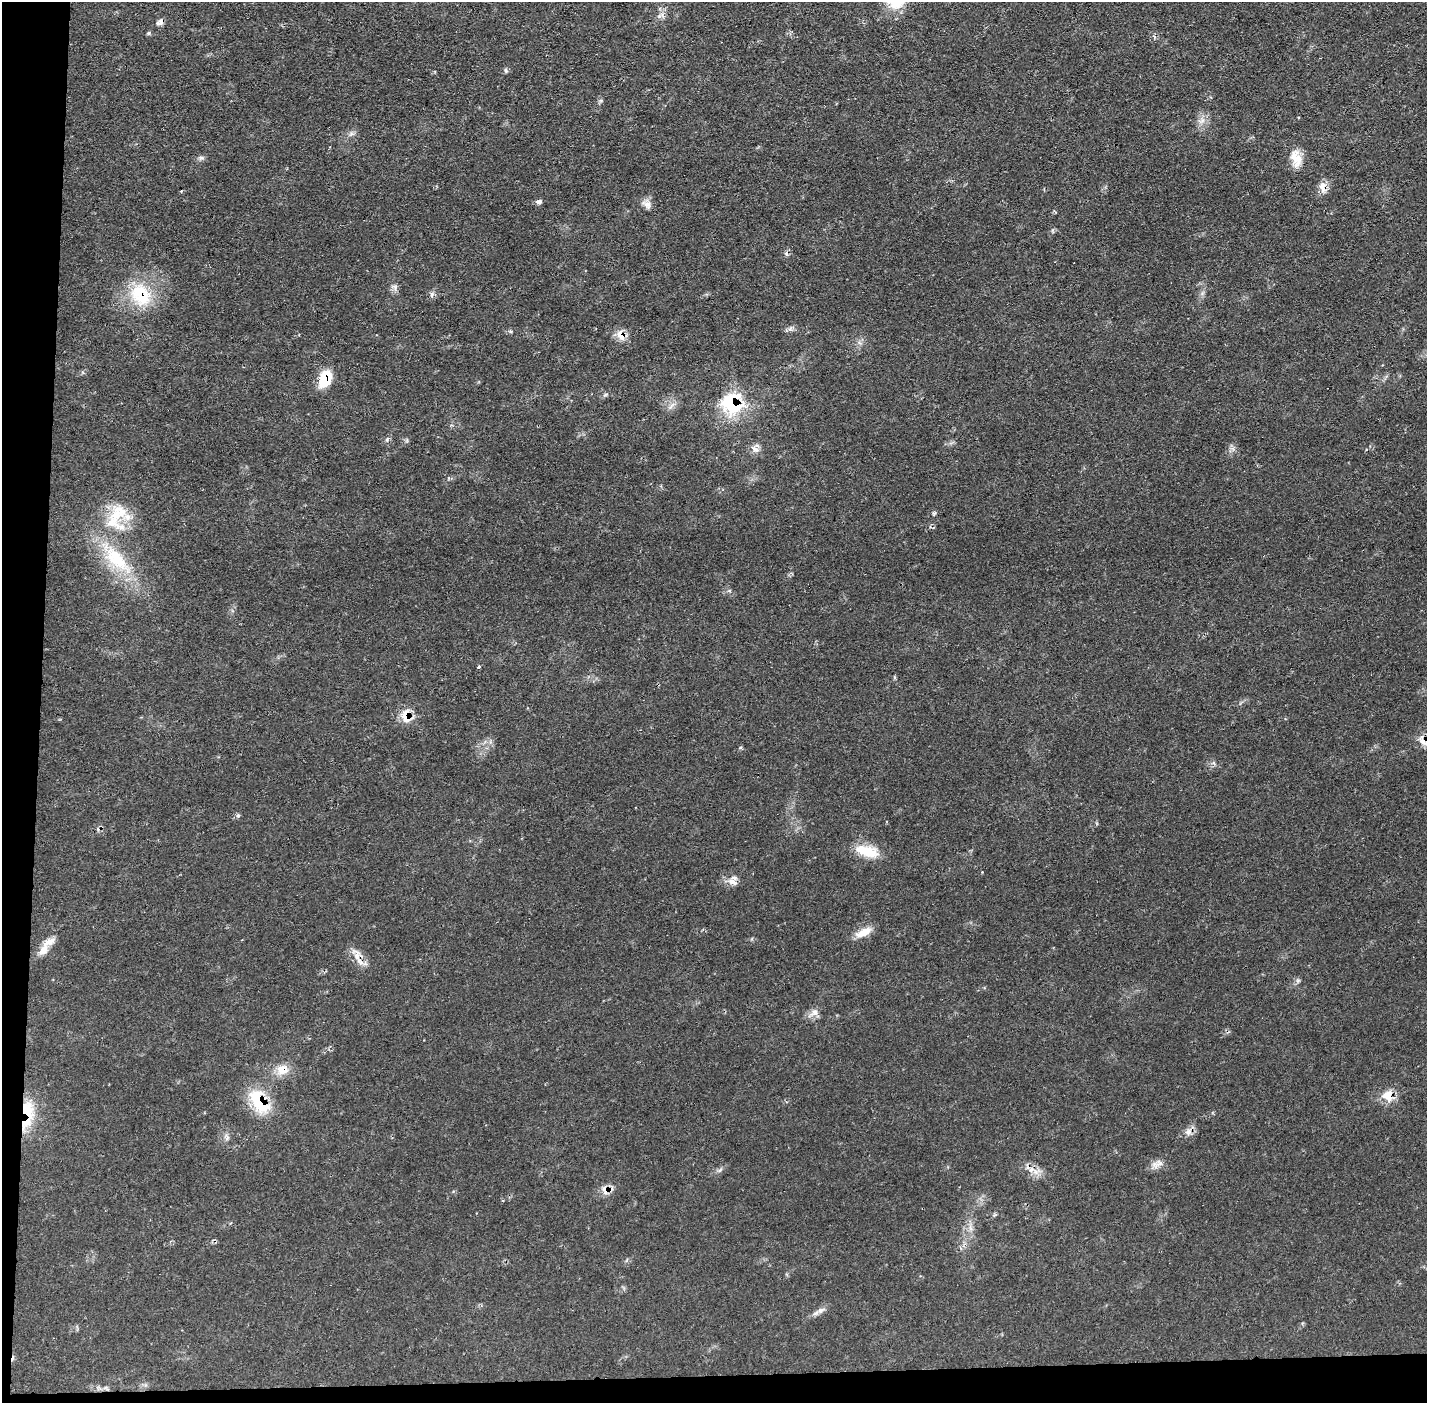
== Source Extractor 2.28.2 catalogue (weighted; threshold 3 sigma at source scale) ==
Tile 7 of 3 x 3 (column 1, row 3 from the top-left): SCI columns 1-1425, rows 51-1451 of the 4275 x 4309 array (HDU 1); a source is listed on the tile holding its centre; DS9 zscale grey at full resolution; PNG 1429 x 1405 px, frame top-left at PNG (2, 2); no overlay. Shown black and unused: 5% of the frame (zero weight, under 2 of 3 exposures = <1% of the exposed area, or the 3 px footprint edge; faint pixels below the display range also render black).
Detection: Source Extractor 2.28.2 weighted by HDU 2 'WHT'; one run over the whole footprint, this tile lists its part. Background 0.0702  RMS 0.0062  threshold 0.0277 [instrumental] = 3 sigma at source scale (4.5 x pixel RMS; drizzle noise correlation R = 1.50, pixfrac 1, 0.05/0.05 arcsec/px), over >= 5 px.
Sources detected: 57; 5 inside a brighter listed object's ellipse — not listed separately; the other 52 listed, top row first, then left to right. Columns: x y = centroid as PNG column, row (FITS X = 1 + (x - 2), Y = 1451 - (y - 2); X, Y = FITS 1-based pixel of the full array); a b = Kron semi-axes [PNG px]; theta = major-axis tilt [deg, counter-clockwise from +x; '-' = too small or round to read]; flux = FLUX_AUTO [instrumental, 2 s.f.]
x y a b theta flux
895 2 25 17 -15 15
160 22 11 7 33 2.5
506 70 7 4 -82 0.97
1201 121 12 7 26 3.6
351 134 8 4 37 1.7
330 147 3 2 - 0.48
201 158 8 6 11 1.6
1296 159 24 13 -80 9.6
1323 187 17 9 -79 5.3
181 191 3 3 - 0.54
539 202 8 5 -2 2.1
647 204 15 9 -42 3.7
395 287 11 8 -54 2.5
141 295 32 24 -60 32
432 295 8 4 89 1.6
510 331 5 3 - 0.78
621 335 14 10 -52 6.7
325 379 20 12 71 17
605 395 6 4 19 1
732 404 17 16 - 55
671 406 14 3 54 2
387 440 7 3 89 1
755 449 14 6 -36 3.5
934 513 6 4 -27 0.91
112 522 30 18 82 23
116 559 49 21 -45 38
479 667 3 3 - 1.4
895 677 6 4 -90 0.79
406 716 13 10 -67 12
1423 741 17 10 -43 5.7
1214 763 7 4 -70 1.1
238 816 7 5 1 1.2
867 851 31 13 -15 15
732 881 15 8 -37 4.4
863 932 22 9 25 7.8
43 950 18 10 60 6.6
357 956 19 8 89 5.8
365 964 7 4 20 1.7
1298 981 6 6 - 1.3
814 1013 17 8 30 4.1
282 1069 15 13 6 8.8
1388 1096 17 15 -33 8.9
259 1102 32 16 -59 31
27 1110 27 18 -70 22
1188 1132 11 9 83 3.7
1159 1163 12 9 -5 4
720 1170 8 4 53 1.3
1036 1172 15 6 22 3.8
605 1190 14 11 -74 5.2
971 1228 8 5 -46 2
821 1310 14 7 27 3.2
106 1388 8 4 -45 0.94
Overlapping masked pixels (flux is a lower limit): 15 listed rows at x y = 160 22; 1323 187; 141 295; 621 335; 325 379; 732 404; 406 716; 1423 741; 357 956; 282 1069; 1388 1096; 259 1102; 27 1110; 1036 1172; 605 1190
Isophote crosses this tile's border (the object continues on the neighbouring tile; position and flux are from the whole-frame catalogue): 1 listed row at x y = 895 2
Unlisted compact peaks at least as high as the median listed source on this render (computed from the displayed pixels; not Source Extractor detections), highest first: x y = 790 329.